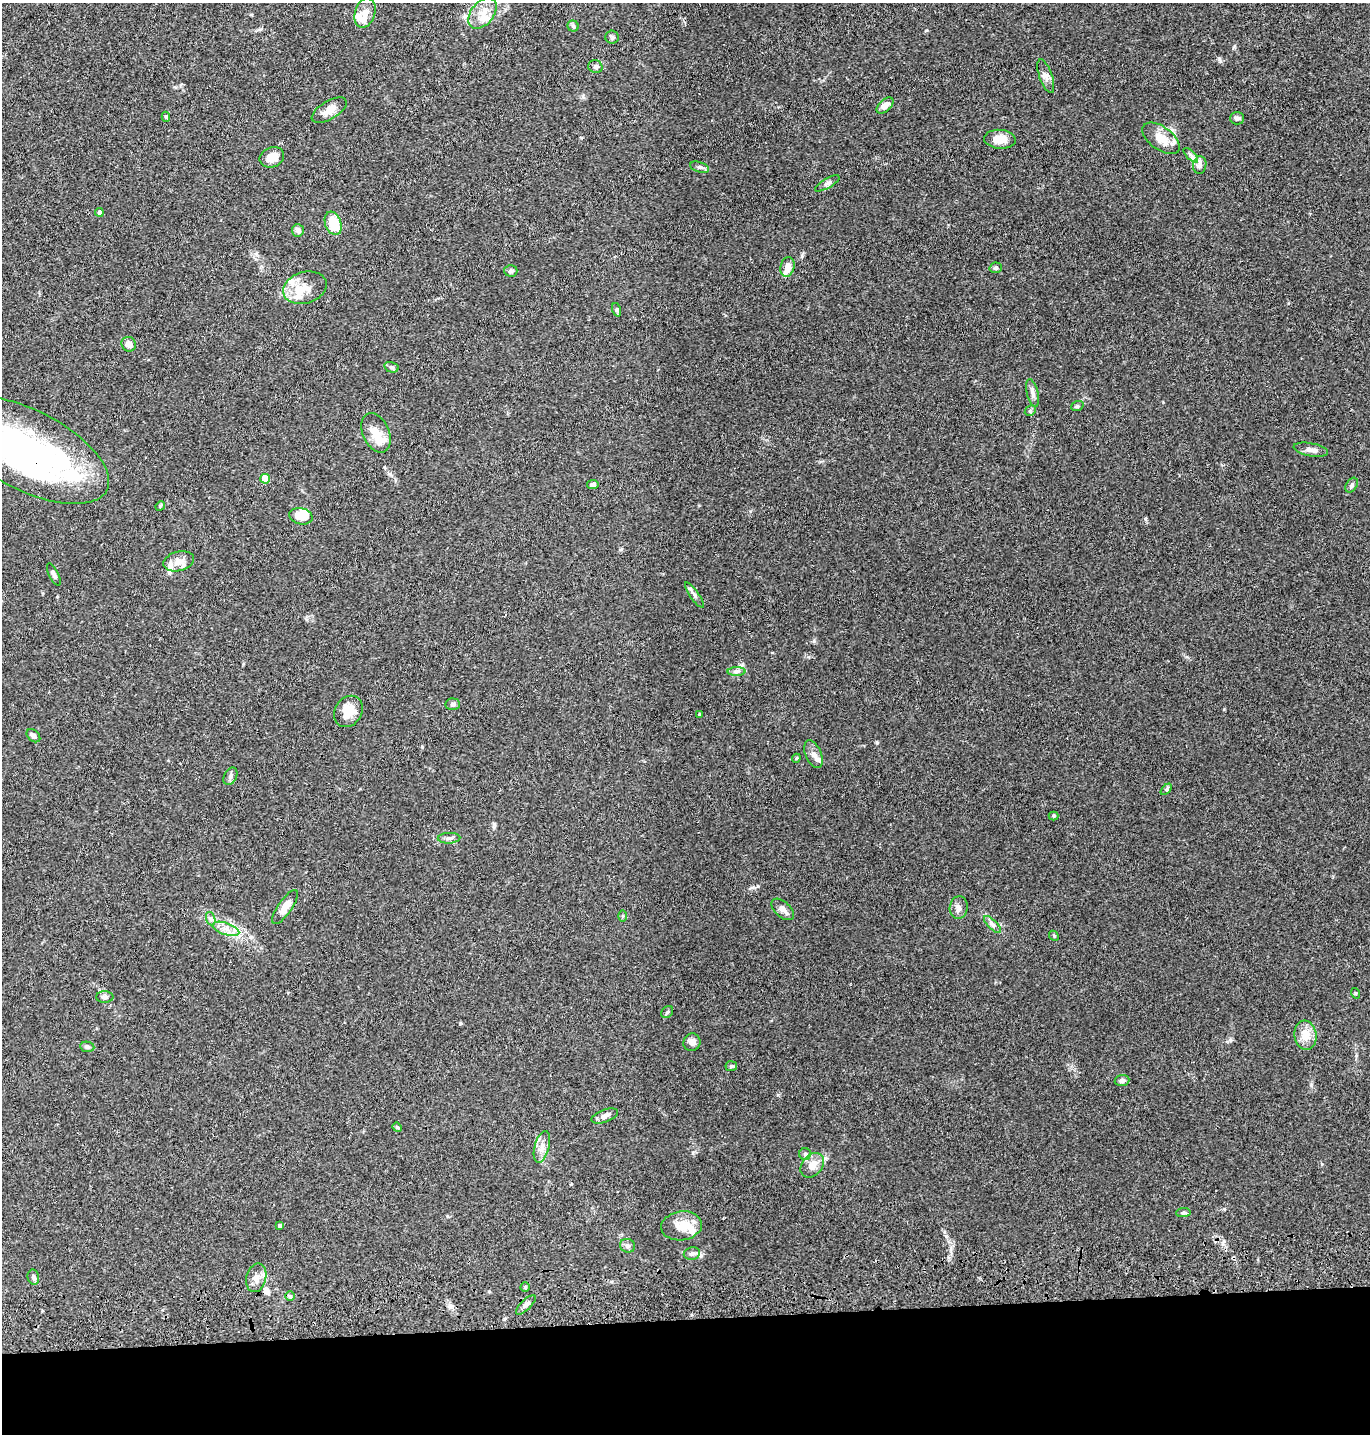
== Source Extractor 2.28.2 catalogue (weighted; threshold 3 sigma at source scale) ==
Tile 8 of 3 x 3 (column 2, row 3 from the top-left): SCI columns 1491-2858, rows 117-1548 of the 4349 x 4527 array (HDU 1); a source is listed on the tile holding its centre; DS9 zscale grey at full resolution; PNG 1372 x 1436 px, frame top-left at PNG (2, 3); each listed source drawn as its Kron ellipse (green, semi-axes under 4 px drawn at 4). Shown black and unused: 8% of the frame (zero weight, under 3 of 4 exposures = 6% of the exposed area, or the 3 px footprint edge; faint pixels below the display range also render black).
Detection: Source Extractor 2.28.2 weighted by HDU 2 'WHT'; one run over the whole footprint, this tile lists its part. Background 0.0829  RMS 0.0061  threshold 0.0276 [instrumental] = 3 sigma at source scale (4.5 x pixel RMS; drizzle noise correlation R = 1.50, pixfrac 1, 0.05/0.05 arcsec/px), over >= 5 px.
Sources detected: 98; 2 inside a brighter object's white glare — neither listed nor drawn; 13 inside a brighter listed object's ellipse — not listed separately; the other 83 listed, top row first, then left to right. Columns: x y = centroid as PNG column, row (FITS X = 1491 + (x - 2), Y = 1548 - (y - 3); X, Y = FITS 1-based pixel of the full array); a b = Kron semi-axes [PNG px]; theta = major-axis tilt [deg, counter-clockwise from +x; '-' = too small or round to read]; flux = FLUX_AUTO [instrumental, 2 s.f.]
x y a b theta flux
365 13 15 10 73 6
482 13 17 11 51 7.6
573 26 5 5 - 1.1
612 37 6 6 - 1.2
595 67 7 6 - 1.3
1046 76 17 6 -71 3.3
885 106 10 5 42 3.8
329 110 19 9 31 6.3
166 117 5 4 - 0.99
1237 118 7 6 - 1.7
1161 138 21 11 -36 9.7
1000 139 16 9 -4 7.3
1191 155 9 3 -45 1.6
272 157 12 10 22 7.8
1200 165 9 6 82 2.1
700 167 10 5 -18 1.5
827 183 14 4 30 1.9
99 212 4 4 - 1.8
333 223 12 8 -70 15
298 230 6 6 - 2.1
787 267 10 7 75 5.4
996 268 6 5 - 1.2
511 271 6 6 - 1.4
305 288 22 15 16 9.7
617 310 7 4 -72 0.9
129 344 8 7 - 3.8
391 367 7 5 -16 1.3
1032 393 14 5 -77 2.7
1077 406 6 5 - 0.94
1030 411 6 4 45 0.95
376 433 21 13 -66 9.1
28 450 89 40 -27 160
1311 450 17 6 -11 4.4
265 479 5 4 - 16
593 485 6 4 8 2.1
1352 485 8 5 58 1.7
160 506 5 4 - 0.68
301 516 12 8 -13 12
179 561 15 9 14 4.8
54 574 12 5 -64 1.7
694 595 15 4 -55 1.8
737 672 9 4 0 1.7
453 704 7 6 - 1.6
348 711 16 13 57 11
699 714 3 2 - 0.54
33 736 8 5 -41 2.1
813 754 14 8 -66 3.2
796 758 4 3 - 0.59
230 776 9 6 62 1.9
1166 789 7 4 46 0.93
1054 816 5 4 - 0.72
449 838 11 5 2 1.8
285 907 20 7 56 7.4
959 908 11 9 81 2.8
783 909 13 7 -43 3.4
623 916 6 4 -90 0.67
211 919 7 4 -71 1.3
992 925 11 4 -45 2
226 929 14 6 -20 4.4
1054 936 6 4 -47 0.72
1355 993 5 3 - 0.55
105 997 9 5 0 1.6
667 1012 7 5 47 1
1305 1035 14 11 -83 8.4
692 1042 9 8 - 3.4
87 1047 7 5 -8 1.4
731 1066 6 5 - 1
1122 1081 7 5 6 2
605 1116 14 6 21 2.8
397 1127 5 4 - 0.82
542 1147 16 7 75 4.7
805 1154 6 6 - 1.4
812 1165 14 10 48 6.1
1183 1213 7 4 6 1.1
280 1226 4 3 - 1.3
681 1226 20 14 7 9.7
627 1246 7 7 - 1.6
692 1253 8 6 10 1.8
33 1277 8 5 -76 1.8
256 1278 14 10 77 4.5
525 1287 4 4 - 0.69
290 1296 5 5 - 0.99
526 1305 13 5 44 2.4
Overlapping masked pixels (flux is a lower limit): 1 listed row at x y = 28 450
Isophote crosses this tile's border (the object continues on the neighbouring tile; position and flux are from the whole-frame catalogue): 1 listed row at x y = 28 450
Unlisted compact peaks at least as high as the median listed source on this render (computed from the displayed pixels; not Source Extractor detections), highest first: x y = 1220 61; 877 743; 802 256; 1311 1085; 778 1095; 1224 709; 926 30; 758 886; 422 747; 946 1236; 1234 47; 460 1023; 693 1153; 1224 1209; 1322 1164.